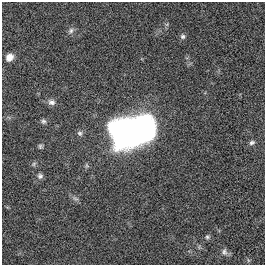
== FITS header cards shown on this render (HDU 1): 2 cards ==
NAXIS1  =                  263
NAXIS2  =                  263

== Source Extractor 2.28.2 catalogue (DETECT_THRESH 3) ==
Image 263 x 263 px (HDU 1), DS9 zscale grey, 1 PNG px = 1 image px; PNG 267 x 267 px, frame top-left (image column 1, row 263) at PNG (2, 2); no overlay
Background -0.00133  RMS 0.033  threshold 0.0984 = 3 sigma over >= 5 px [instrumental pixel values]
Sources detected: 13; all 13 listed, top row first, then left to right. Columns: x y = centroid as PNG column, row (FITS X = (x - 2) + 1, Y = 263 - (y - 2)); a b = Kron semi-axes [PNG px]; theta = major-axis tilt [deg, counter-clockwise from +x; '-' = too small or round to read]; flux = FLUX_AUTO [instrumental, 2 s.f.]
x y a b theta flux
71 31 8 7 - 7
183 36 7 6 - 5.2
9 57 9 7 49 16
51 102 9 8 - 9.6
43 121 7 6 - 4.9
133 131 31 19 11 1700
80 133 8 6 -35 5.5
252 143 8 5 22 5.2
40 146 6 5 - 3.9
34 164 7 5 60 3.9
40 176 7 7 - 6.3
207 237 7 6 - 4.6
224 252 10 8 -82 7.7